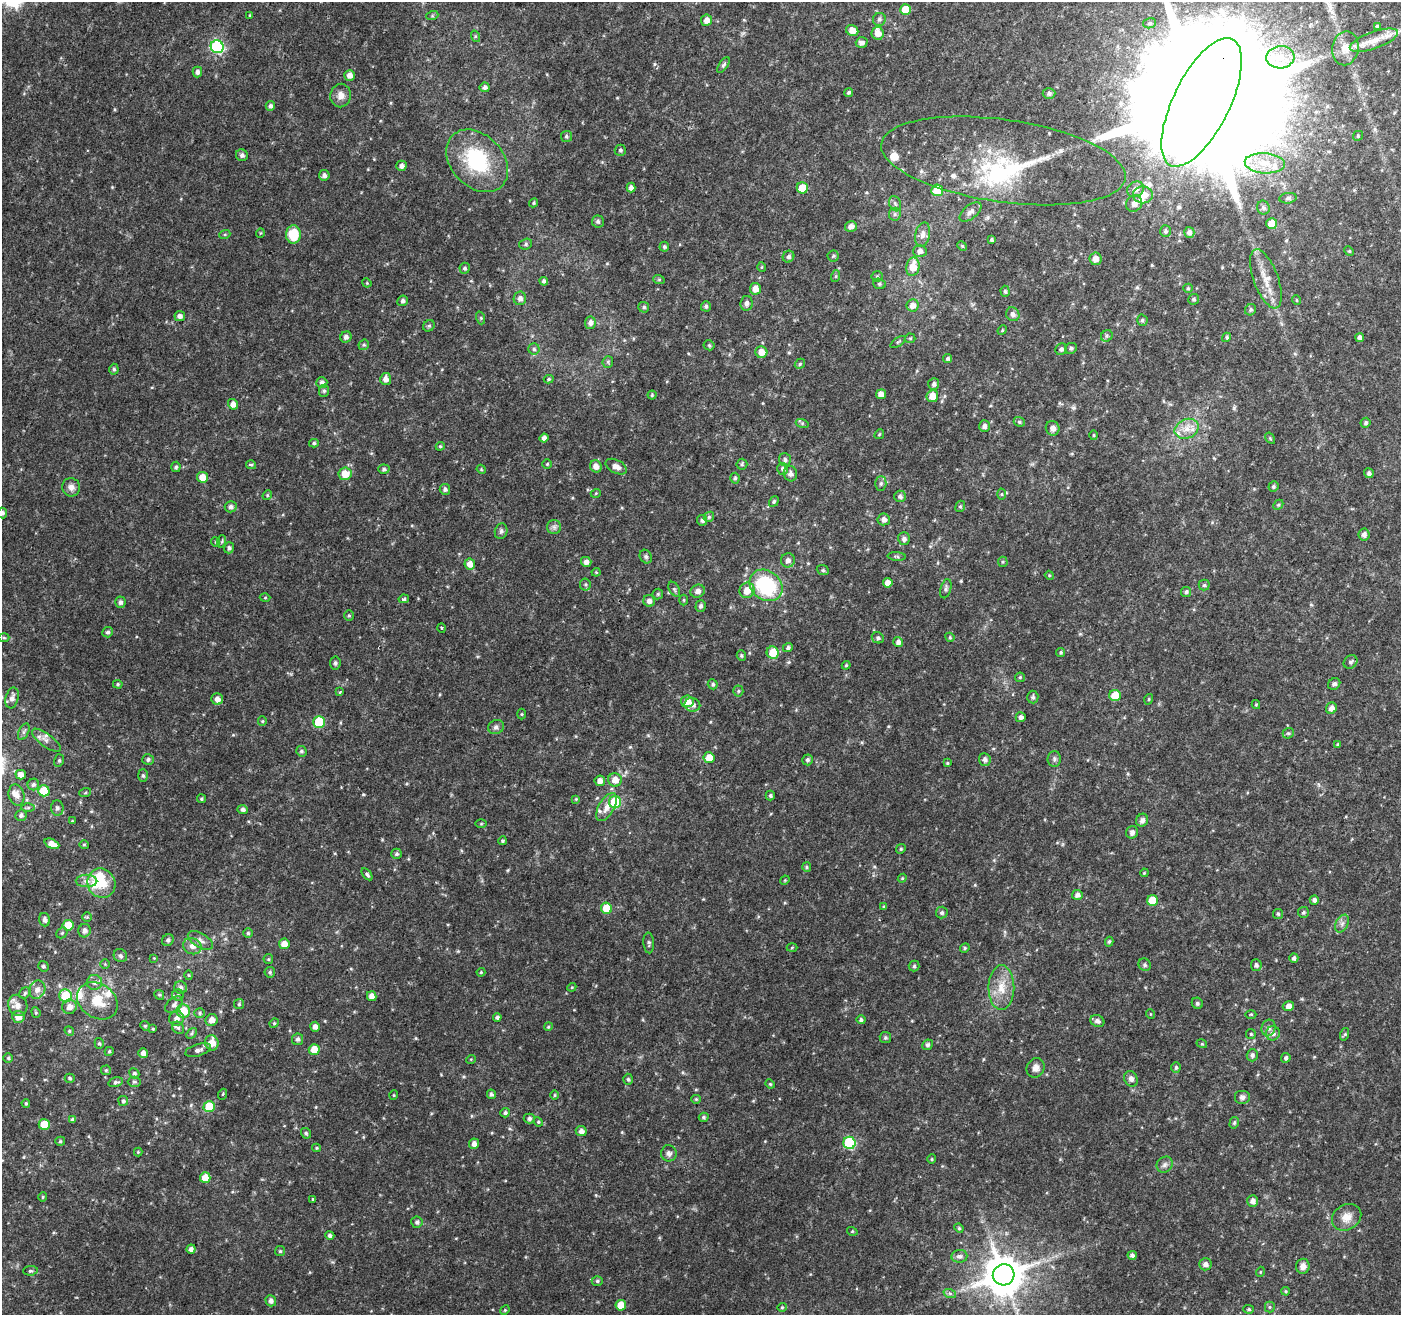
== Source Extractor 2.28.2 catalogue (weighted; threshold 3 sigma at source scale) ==
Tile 10 of 4 x 4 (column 2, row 3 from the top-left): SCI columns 1401-2799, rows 1520-2832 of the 5604 x 5729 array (HDU 1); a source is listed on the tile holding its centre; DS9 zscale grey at full resolution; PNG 1403 x 1317 px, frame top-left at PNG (2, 2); each listed source drawn as its Kron ellipse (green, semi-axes under 4 px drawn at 4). Shown black and unused: <1% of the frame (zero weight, under 2 of 3 exposures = <1% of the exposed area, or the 3 px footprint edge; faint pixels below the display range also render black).
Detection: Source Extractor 2.28.2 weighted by HDU 2 'WHT'; one run over the whole footprint, this tile lists its part. Background 0.04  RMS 0.0064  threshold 0.0289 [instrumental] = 3 sigma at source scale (4.5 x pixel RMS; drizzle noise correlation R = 1.50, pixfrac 1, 0.0396/0.0396 arcsec/px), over >= 5 px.
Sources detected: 441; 2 inside a brighter object's white glare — neither listed nor drawn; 16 inside a brighter listed object's ellipse — not listed separately; the other 423 listed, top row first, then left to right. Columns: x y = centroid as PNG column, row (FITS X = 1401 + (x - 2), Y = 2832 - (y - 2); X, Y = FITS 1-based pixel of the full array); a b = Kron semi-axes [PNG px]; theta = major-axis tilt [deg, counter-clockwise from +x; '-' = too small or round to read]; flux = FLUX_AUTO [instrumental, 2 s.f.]
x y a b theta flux
905 10 5 5 - 13
250 15 3 3 - 0.64
432 16 6 4 19 0.86
879 19 6 6 - 1.7
706 20 6 5 - 3.9
1150 23 6 5 - 1.3
1377 26 3 3 - 1.8
852 30 6 5 - 5.9
878 33 6 6 - 5
475 36 6 4 -73 0.83
1374 40 25 8 20 9.2
862 42 6 5 - 2.5
217 47 7 6 - 86
1345 48 17 13 80 6.8
1280 57 14 11 6 10
723 65 9 4 55 1.3
197 72 5 5 - 2.2
350 75 5 5 - 4.4
485 87 5 5 - 1.9
849 92 5 4 - 1.3
1049 94 6 5 - 1.7
341 95 12 10 80 4.7
1202 102 70 28 64 70000
270 106 5 4 - 1.9
566 136 5 5 - 1.1
1358 136 5 4 - 0.84
620 150 6 5 - 1.4
242 155 6 5 - 1.8
477 161 35 26 -46 48
1003 161 123 41 -8 75
1265 163 20 10 -4 11
401 166 5 5 - 2.7
324 175 5 5 - 2.6
631 188 5 4 - 2.4
802 188 5 5 - 10
1135 189 9 7 33 3.5
937 190 6 6 - 15
1143 195 10 8 -1 7.6
1288 198 9 5 8 1.4
534 203 5 4 - 0.87
1134 203 8 7 - 3.9
895 204 8 6 -69 1.7
1263 208 7 6 - 1.7
970 212 13 6 39 3.2
895 214 6 5 - 1.6
598 221 6 6 - 1.5
1272 224 5 5 - 11
851 226 6 5 - 2.8
1165 231 6 5 - 1.4
1189 232 5 5 - 2.4
260 233 5 3 - 0.49
225 234 5 3 - 0.72
293 234 9 7 89 19
923 235 12 7 77 3.4
991 240 3 3 - 0.88
526 244 6 5 - 1.2
962 246 5 4 - 0.71
664 247 5 4 - 1.2
920 251 6 6 - 2.8
1349 251 5 4 - 0.68
833 256 5 5 - 1.1
788 257 6 5 - 1.7
1095 259 6 6 - 5
762 267 5 3 - 0.6
913 267 9 6 78 10
465 268 5 5 - 1.3
836 276 6 4 71 0.88
877 276 5 5 - 0.85
1266 279 31 12 -69 11
659 280 6 4 -19 0.78
544 281 4 4 - 1.5
367 283 5 3 - 0.55
879 284 6 5 - 1.1
1188 288 5 4 - 0.85
755 289 6 5 - 5.8
1005 291 5 4 - 1
520 298 7 6 - 2.7
1194 299 5 5 - 1.2
1296 300 5 3 - 0.51
403 301 5 5 - 1.7
746 303 7 6 - 2.3
912 305 6 6 - 4.4
706 306 5 5 - 1.2
644 307 5 5 - 1.3
1250 310 6 5 - 1.3
1013 314 7 6 - 2.3
180 316 5 5 - 2.6
481 318 6 4 -72 0.94
1142 320 6 5 - 1.3
590 323 6 5 - 2.4
429 326 6 5 - 1.1
1002 330 5 4 - 0.71
1107 336 6 5 - 1.2
346 337 6 5 - 2
1227 337 5 4 - 1
1360 337 4 4 - 2.6
910 338 5 5 - 0.76
898 342 9 3 34 0.84
364 345 5 5 - 0.95
709 345 5 5 - 0.97
1071 348 6 5 - 1.4
534 349 5 5 - 1.3
1061 349 6 5 - 1.7
761 352 6 5 - 6.2
948 359 5 4 - 1.3
608 362 6 5 - 1.1
800 364 5 4 - 0.95
114 369 5 4 - 1.1
386 379 6 5 - 3.3
549 379 5 4 - 0.92
322 382 5 5 - 2.1
934 384 6 5 - 1.9
324 391 6 5 - 1.1
881 394 5 5 - 4.3
652 395 4 4 - 0.8
932 396 6 6 - 6.8
233 404 5 5 - 3.8
1019 422 6 4 -21 1.1
802 423 6 4 -18 1
1366 423 5 5 - 1.2
984 426 6 5 - 2.1
1053 428 7 7 - 3.7
1187 429 12 9 23 6.7
879 434 5 4 - 0.7
1094 435 5 3 - 0.65
544 438 4 4 - 2.7
1270 438 6 4 -57 0.81
314 443 5 4 - 1.1
440 446 4 4 - 0.74
785 459 6 6 - 1.5
547 464 5 4 - 0.8
742 464 5 5 - 0.95
251 465 5 4 - 0.95
596 466 6 5 - 3.6
176 467 5 4 - 1.2
616 467 11 6 -28 4.4
384 469 5 4 - 1.4
481 469 4 3 - 0.62
783 469 6 5 - 1.8
1369 473 5 4 - 1.7
345 474 6 6 - 9
790 474 8 6 -75 2.5
202 477 5 5 - 7.1
735 478 5 4 - 1
881 484 7 5 88 1.5
71 487 9 9 - 3.4
1273 487 5 5 - 1.2
445 489 5 5 - 1.7
596 493 5 3 - 0.53
1002 494 5 3 - 0.64
267 495 5 4 - 0.85
900 496 6 5 - 1.5
774 501 5 4 - 0.97
1278 505 5 4 - 0.85
960 506 6 4 68 0.9
231 507 6 5 - 2.2
2 513 5 5 - 1.9
709 517 5 4 - 0.87
884 519 6 6 - 2.9
702 520 5 5 - 1.5
554 527 7 7 - 2
501 531 8 6 74 1.6
1364 535 6 5 - 2.3
904 539 6 6 - 2.1
222 541 6 4 72 0.91
215 542 5 3 - 0.5
229 548 5 5 - 1.5
897 556 9 4 -4 1.1
646 557 7 5 -59 1.5
788 560 7 7 - 3.3
586 562 5 5 - 2.6
1003 562 5 5 - 0.78
470 564 5 5 - 4.9
823 570 6 5 - 1
596 572 4 4 - 0.7
1049 575 4 3 - 0.62
888 583 5 5 - 3.9
585 584 6 5 - 1.1
766 585 18 14 -38 50
1204 585 5 5 - 1.1
674 589 8 5 -60 1.2
946 589 10 5 75 1.6
747 590 8 7 - 6.7
698 591 7 6 - 2.7
1186 592 5 5 - 1.1
658 594 5 5 - 1
265 598 5 3 - 0.59
404 599 5 4 - 1.7
684 600 5 3 - 0.62
649 601 6 5 - 2.7
120 602 6 5 - 1.8
701 606 6 5 - 1.7
349 615 5 4 - 0.84
441 628 4 3 - 0.64
108 632 5 5 - 1.5
950 637 5 4 - 0.71
4 638 5 3 - 0.72
878 638 6 5 - 1.5
898 642 5 5 - 2.1
788 648 5 4 - 1.5
1061 652 4 4 - 0.98
773 653 6 6 - 12
741 656 5 4 - 0.9
1351 662 7 6 - 1.6
335 663 6 5 - 1.4
846 665 4 4 - 0.74
1020 677 5 5 - 0.82
118 684 5 4 - 0.81
713 684 5 5 - 1.4
1334 684 6 5 - 1.8
738 691 5 5 - 1
340 692 3 3 - 1.1
1115 695 6 5 - 12
1033 697 6 5 - 1.3
12 698 10 6 74 3.1
217 699 6 5 - 3.3
1149 699 5 3 - 0.63
687 701 6 6 - 6.2
692 705 8 6 -11 3.1
1256 705 4 4 - 0.69
1331 708 6 5 - 3.5
522 714 5 3 - 0.65
1021 717 5 5 - 2
262 721 5 4 - 0.76
319 722 6 6 - 32
496 727 8 6 30 1.9
24 732 9 5 64 1.7
1288 733 6 5 - 0.97
46 740 17 6 -37 3.7
1338 745 4 4 - 0.81
301 751 5 5 - 1.1
709 758 5 5 - 9.3
148 759 6 5 - 1.6
985 759 6 6 - 2.4
1054 759 8 6 89 1.6
59 760 6 5 - 1.2
807 760 5 5 - 1.5
947 763 4 3 - 0.7
21 775 5 4 - 5.1
143 776 6 5 - 1.2
615 780 7 6 - 6.5
600 781 5 5 - 3.5
33 784 6 5 - 1.5
44 791 6 5 - 16
85 793 6 4 20 0.75
17 795 10 7 -76 3.7
770 795 5 4 - 1.3
202 799 4 4 - 0.89
576 799 4 4 - 0.6
615 802 6 6 - 34
606 807 15 7 61 5.3
28 808 6 4 1 1.1
57 808 7 6 - 1.8
243 809 5 4 - 1.8
21 815 6 5 - 1.8
1142 820 6 6 - 2.6
72 821 4 3 - 0.62
481 824 5 3 - 0.64
1132 832 6 6 - 2.2
502 841 4 4 - 1.1
52 844 8 4 -24 5.4
84 845 5 4 - 0.72
901 849 5 4 - 0.82
397 854 5 5 - 1.3
807 867 5 4 - 0.88
1144 873 4 3 - 0.61
367 874 7 4 -53 1.5
902 878 4 4 - 0.71
785 880 5 4 - 0.6
87 881 11 6 0 3.1
101 883 15 13 -59 13
1077 895 5 5 - 2.6
1314 900 5 4 - 1.9
1152 901 5 5 - 18
884 907 4 3 - 1.1
607 908 5 5 - 15
1303 912 5 5 - 1.3
942 913 6 6 - 1.4
1278 914 5 5 - 0.88
87 917 5 5 - 0.84
45 920 6 5 - 2.3
1342 924 9 6 63 2.3
68 925 5 5 - 12
84 931 7 6 - 2.7
62 933 6 5 - 1
248 933 5 5 - 1.1
168 940 6 5 - 1.5
200 940 14 7 -31 3.3
1109 942 5 4 - 0.96
649 943 10 5 -87 1.4
284 944 5 5 - 5.3
192 946 9 8 - 3.6
792 947 5 3 - 0.6
965 948 5 4 - 0.98
120 956 7 6 - 1.7
154 958 4 3 - 0.47
1294 958 4 4 - 1.8
268 959 5 4 - 0.77
105 964 5 4 - 0.74
1145 965 6 6 - 1.4
1256 965 6 5 - 1.8
43 966 5 5 - 1.2
914 966 5 5 - 0.91
270 972 5 5 - 1.2
481 972 4 4 - 0.7
189 975 5 3 - 0.59
94 982 7 7 - 2.7
572 987 4 3 - 0.58
1001 987 22 13 90 12
181 988 6 6 - 1.9
37 990 9 8 - 4.1
25 993 6 5 - 1.1
159 995 5 4 - 0.86
178 995 5 5 - 1.1
65 996 6 6 - 23
372 996 5 4 - 3.9
97 1001 22 17 -34 16
1197 1003 6 5 - 1.3
174 1004 10 6 41 2.3
239 1004 5 5 - 0.9
18 1005 11 9 -61 5.1
1288 1006 6 5 - 3.5
69 1007 7 7 - 4.1
183 1011 7 6 - 13
36 1012 5 4 - 0.82
200 1013 5 4 - 1.1
1150 1014 5 3 - 0.48
1251 1014 5 3 - 0.64
18 1017 6 6 - 5.5
497 1017 4 4 - 1.4
177 1018 7 7 - 3.5
212 1020 6 6 - 4.4
861 1020 4 4 - 1.4
1097 1021 7 5 -22 2.1
274 1023 5 4 - 0.75
145 1026 5 4 - 0.8
315 1027 5 4 - 2.9
548 1027 4 3 - 0.61
178 1028 6 5 - 1.3
1269 1028 8 7 - 2.4
153 1029 3 3 - 0.64
69 1031 5 4 - 0.84
191 1033 6 4 46 1
1273 1033 7 7 - 2.7
1251 1034 5 4 - 0.81
1345 1034 6 4 72 0.88
885 1038 5 5 - 1.1
298 1039 6 5 - 1.7
99 1043 5 4 - 0.94
212 1043 7 6 - 9.1
1202 1044 5 3 - 0.61
928 1045 5 5 - 1.5
314 1049 5 5 - 8.4
198 1050 13 6 17 2.9
109 1051 4 4 - 0.97
143 1053 5 5 - 2.7
1252 1055 6 5 - 1.7
8 1058 5 5 - 0.97
1286 1058 5 4 - 1.6
471 1059 5 3 - 0.49
1176 1067 5 4 - 1.2
1035 1068 10 8 60 3.8
106 1070 5 4 - 0.79
134 1073 5 5 - 1.3
70 1078 5 4 - 1.1
628 1079 5 4 - 1
1131 1079 8 6 -62 2.5
116 1082 7 5 15 1.4
134 1082 6 5 - 1.2
770 1084 5 4 - 0.75
223 1094 5 3 - 0.68
491 1094 5 4 - 1.4
394 1095 5 3 - 0.61
555 1095 5 3 - 0.68
1242 1097 8 7 - 2.1
696 1099 4 4 - 0.67
123 1101 5 5 - 1.1
26 1103 4 3 - 0.83
209 1107 6 5 - 22
505 1113 5 4 - 1.4
704 1117 5 4 - 1
529 1118 5 5 - 1.7
73 1120 4 3 - 1.6
538 1122 5 4 - 0.82
1234 1123 6 4 74 1
44 1124 5 5 - 14
581 1131 5 5 - 2.7
306 1133 5 5 - 1.1
60 1141 5 4 - 0.77
849 1143 6 6 - 58
474 1144 5 5 - 3.4
316 1148 4 4 - 0.64
138 1152 4 4 - 0.65
669 1153 8 7 - 2.2
932 1159 5 4 - 0.73
1165 1165 8 7 - 2.2
205 1178 5 5 - 10
43 1197 4 4 - 0.68
313 1199 3 2 - 0.74
1253 1201 6 5 - 3.1
1347 1217 15 12 32 6.8
417 1222 6 6 - 1.6
959 1228 5 4 - 0.84
852 1231 5 3 - 0.57
330 1236 5 4 - 1.5
191 1249 4 4 - 2.2
280 1251 5 5 - 0.99
1132 1255 5 4 - 1.8
959 1256 8 6 7 2.3
1205 1264 6 6 - 2.8
1303 1266 7 7 - 3.9
30 1271 7 4 5 1.2
1260 1272 5 3 - 0.55
1004 1275 11 10 - 2100
597 1281 5 5 - 1.2
1286 1291 4 3 - 0.75
950 1294 6 4 -20 1.4
271 1301 6 5 - 2.4
621 1305 5 5 - 11
782 1307 4 4 - 0.73
1270 1307 5 5 - 0.94
1249 1309 5 4 - 0.93
505 1310 5 4 - 0.63
Overlapping masked pixels (flux is a lower limit): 1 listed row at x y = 1202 102
Isophote crosses this tile's border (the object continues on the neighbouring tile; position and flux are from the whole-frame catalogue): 2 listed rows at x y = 1202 102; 2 513
Unlisted compact peaks at least as high as the median listed source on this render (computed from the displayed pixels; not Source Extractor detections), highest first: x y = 363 794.